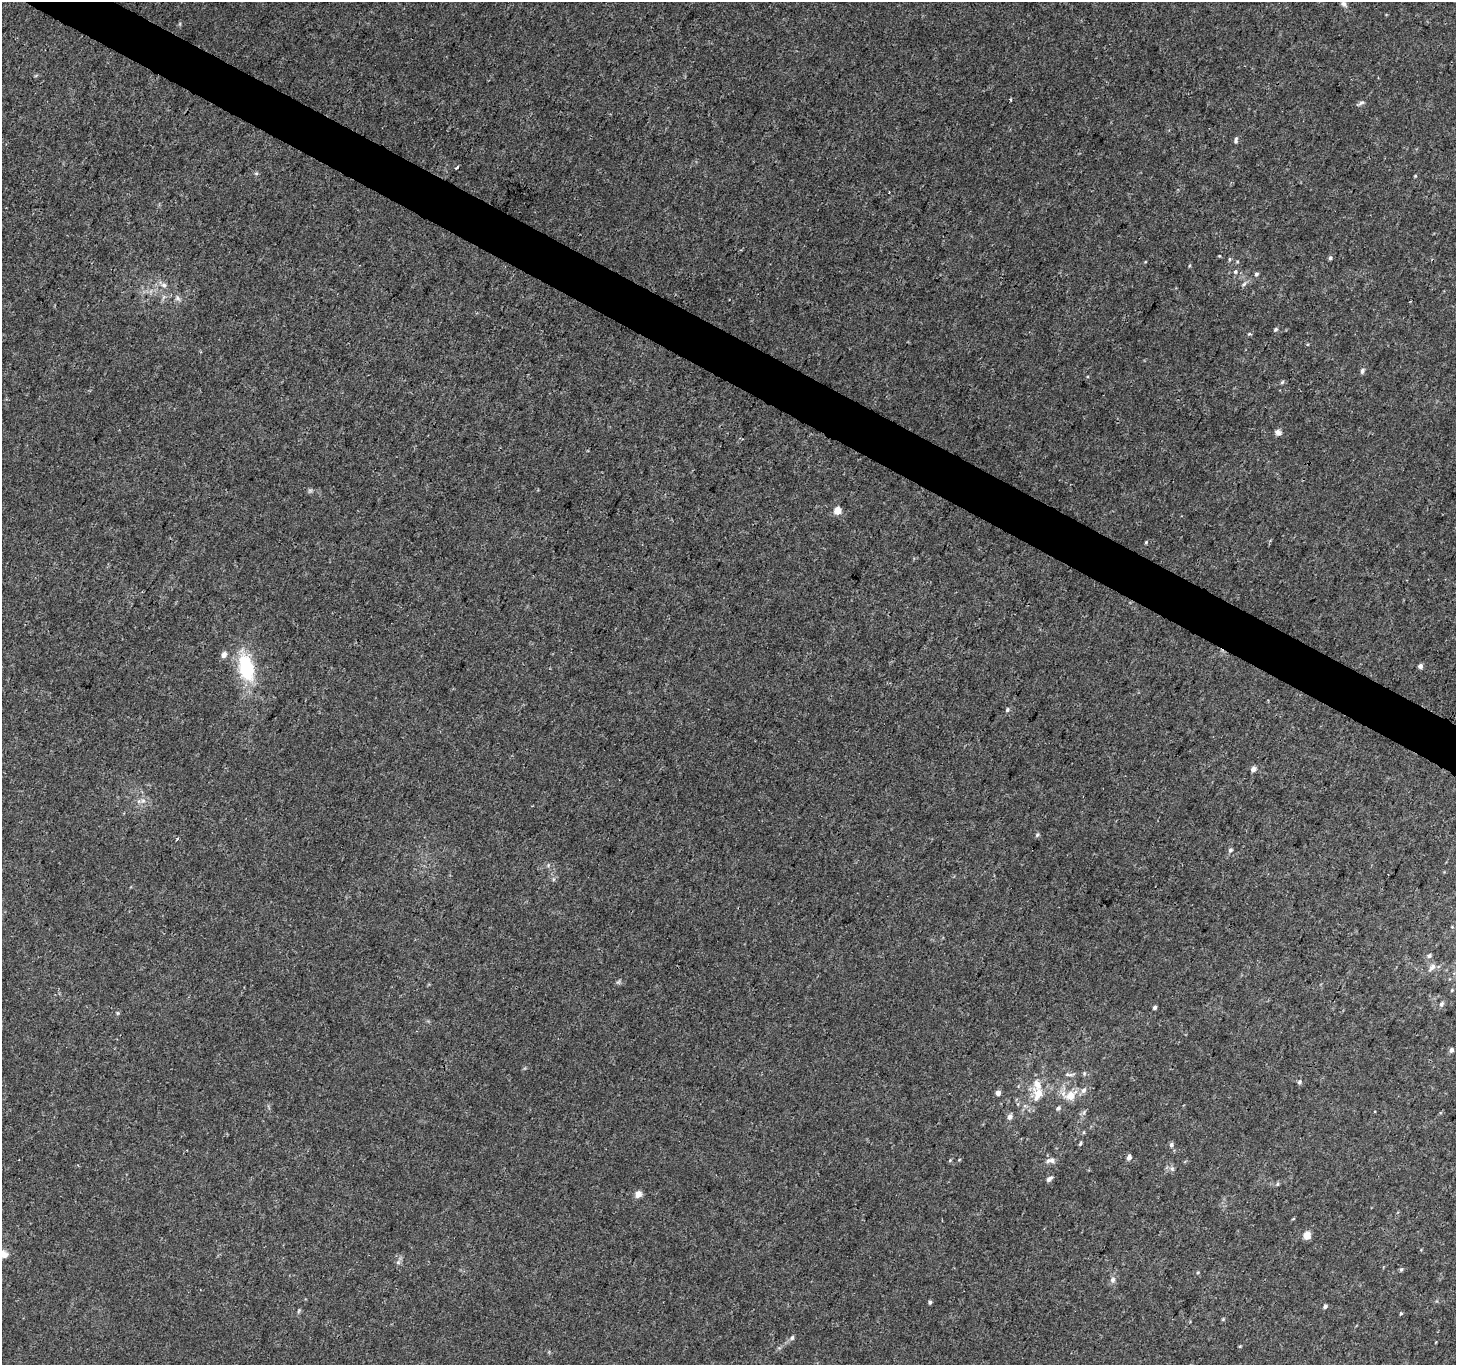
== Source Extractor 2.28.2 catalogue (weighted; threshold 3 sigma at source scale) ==
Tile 11 of 4 x 4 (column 3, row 3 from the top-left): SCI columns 2913-4366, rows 1561-2923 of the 5829 x 5913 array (HDU 1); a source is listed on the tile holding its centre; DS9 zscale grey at full resolution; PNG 1458 x 1367 px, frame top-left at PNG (2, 2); no overlay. Shown black and unused: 3% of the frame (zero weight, under 3 of 4 exposures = <1% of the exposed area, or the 3 px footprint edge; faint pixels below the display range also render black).
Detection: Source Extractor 2.28.2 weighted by HDU 2 'WHT'; one run over the whole footprint, this tile lists its part. Background 0.00503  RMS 0.0022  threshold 0.0099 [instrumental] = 3 sigma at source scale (4.5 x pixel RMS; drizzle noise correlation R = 1.50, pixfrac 1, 0.0396/0.0396 arcsec/px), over >= 5 px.
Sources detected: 67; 1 cosmic-ray / hot-pixel residue — not listed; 1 inside a brighter listed object's ellipse — not listed separately; the other 65 listed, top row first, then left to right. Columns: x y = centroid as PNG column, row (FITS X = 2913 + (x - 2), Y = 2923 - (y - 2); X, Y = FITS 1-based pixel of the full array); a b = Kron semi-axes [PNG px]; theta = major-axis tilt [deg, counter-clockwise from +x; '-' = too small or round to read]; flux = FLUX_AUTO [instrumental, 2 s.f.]
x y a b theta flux
1344 4 10 6 -52 0.8
1361 103 10 4 32 0.52
1236 140 10 5 79 0.54
457 167 3 2 - 0.56
256 173 6 4 0 0.3
1415 176 5 3 - 0.19
1330 258 6 5 - 0.39
1229 259 5 3 - 0.23
1235 271 6 5 - 0.37
1256 274 5 5 - 0.41
1244 284 7 4 53 0.39
164 285 8 5 -21 0.62
177 298 6 6 - 0.55
1276 329 6 4 45 0.34
1249 334 5 4 - 0.28
1362 371 7 5 72 0.51
1282 382 6 4 45 0.29
1278 432 8 7 - 0.8
837 511 5 5 - 4.9
1146 542 4 4 - 0.23
224 655 7 6 - 1.1
1420 666 5 5 - 0.72
246 668 27 14 -77 14
1007 710 6 5 - 0.41
1253 769 5 4 - 1.1
143 801 7 4 0 0.52
1037 835 6 5 - 0.35
1230 850 6 5 - 0.5
1429 956 6 5 - 0.5
1432 967 13 6 47 1
1452 990 4 4 - 0.23
1441 1004 6 6 - 0.55
1154 1007 4 4 - 0.6
117 1013 6 4 -89 0.29
1451 1050 5 4 - 0.65
1069 1074 18 4 2 0.79
1299 1082 6 5 - 0.49
1083 1090 8 7 - 0.93
998 1093 6 5 - 0.77
1038 1094 13 8 68 3
1070 1096 11 8 2 4.2
1058 1108 6 5 - 0.51
1084 1112 7 4 73 0.41
1010 1117 6 5 - 1
1080 1144 6 3 62 0.32
1171 1145 6 5 - 0.51
1129 1157 5 4 - 1.1
950 1160 5 4 - 0.25
1052 1160 9 7 -5 1.1
1172 1169 7 5 -45 0.52
1049 1179 8 4 39 0.7
1277 1184 6 4 88 0.28
638 1194 9 7 54 1.2
1307 1235 8 7 - 1.9
3 1254 15 9 -27 1.9
398 1262 6 6 - 0.46
1401 1269 6 4 2 0.33
1198 1272 4 3 - 0.21
1113 1280 8 7 - 0.81
930 1302 5 4 - 0.36
1325 1306 5 4 - 0.55
1401 1313 4 4 - 0.23
1223 1319 6 3 19 0.23
792 1338 7 5 73 0.47
1240 1346 5 3 - 0.19
Isophote crosses this tile's border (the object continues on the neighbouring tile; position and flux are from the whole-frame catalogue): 1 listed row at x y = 3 1254